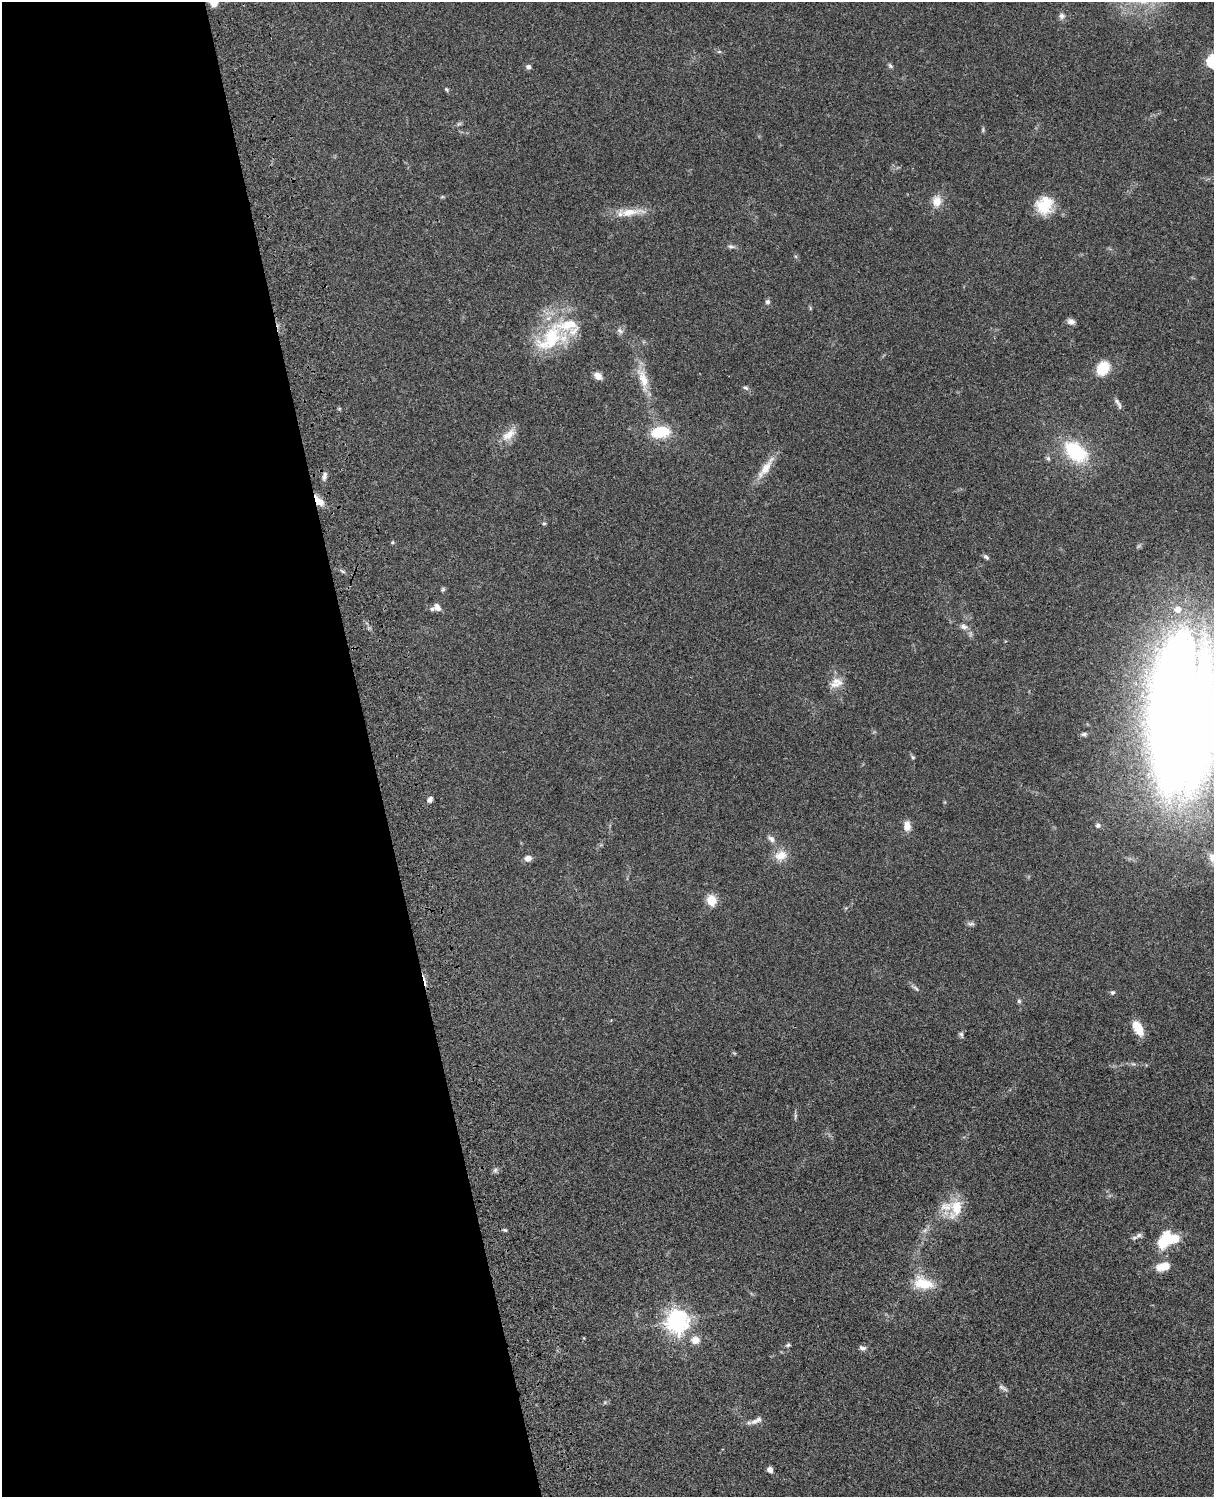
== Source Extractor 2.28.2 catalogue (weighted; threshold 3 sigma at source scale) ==
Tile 5 of 4 x 3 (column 1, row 2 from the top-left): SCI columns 121-1332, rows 1774-3268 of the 5088 x 4927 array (HDU 1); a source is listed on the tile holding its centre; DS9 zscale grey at full resolution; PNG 1216 x 1499 px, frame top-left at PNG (2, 2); no overlay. Shown black and unused: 31% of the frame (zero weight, under 3 of 4 exposures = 6% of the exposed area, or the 3 px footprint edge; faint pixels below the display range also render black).
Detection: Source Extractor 2.28.2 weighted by HDU 2 'WHT'; one run over the whole footprint, this tile lists its part. Background 0.0801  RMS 0.0058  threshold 0.0261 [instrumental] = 3 sigma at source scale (4.5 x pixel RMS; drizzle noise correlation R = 1.50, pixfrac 1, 0.05/0.05 arcsec/px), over >= 5 px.
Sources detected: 76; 1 too faint to see at this stretch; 1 cosmic-ray / hot-pixel residue — not listed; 5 inside a brighter listed object's ellipse — not listed separately; the other 69 listed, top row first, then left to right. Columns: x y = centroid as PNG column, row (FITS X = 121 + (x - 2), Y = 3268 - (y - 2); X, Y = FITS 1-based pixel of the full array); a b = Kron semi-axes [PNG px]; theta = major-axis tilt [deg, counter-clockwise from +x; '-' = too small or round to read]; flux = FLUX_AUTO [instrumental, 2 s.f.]
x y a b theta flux
214 2 10 9 - 5.1
1062 16 9 8 - 2.1
719 52 6 4 1 0.79
1213 61 6 6 - 76
890 66 7 5 -50 1.1
528 67 6 6 - 1.6
446 89 5 4 - 0.78
459 124 8 4 36 1.1
983 130 7 4 -90 0.79
442 197 6 4 18 0.62
937 201 15 12 80 6
1044 205 21 19 58 16
630 212 38 10 7 11
731 246 9 5 -6 1.5
767 302 6 6 - 1.3
1071 321 10 7 -13 2.4
620 331 10 7 -28 1.8
550 339 52 28 44 42
1103 368 11 8 59 22
598 376 10 7 -39 3.6
643 378 29 11 -69 11
746 388 8 5 -28 1.2
1117 401 12 5 -55 2
660 432 15 9 10 25
509 435 23 11 40 7.5
1075 452 28 17 -39 35
1048 458 7 5 -68 1.1
766 468 38 9 55 8.8
324 476 12 5 74 2.1
319 501 14 7 -47 5.9
544 523 5 4 - 0.75
392 542 5 4 - 0.73
986 557 8 5 -33 1.2
443 589 7 4 54 0.89
437 607 9 7 -62 3.1
963 627 10 7 -8 2.4
837 681 18 9 -17 5.1
1181 714 124 52 89 1300
1084 734 8 5 9 1.1
913 757 6 4 -66 0.88
430 799 7 6 - 1.9
1098 825 5 5 - 1.8
907 826 13 8 -88 4.3
771 839 10 7 -44 2.4
781 855 17 13 18 7.4
528 858 7 6 - 3.1
1213 858 17 11 -45 7
711 900 6 5 - 29
971 924 11 5 -2 1.4
916 988 11 4 -42 1.4
1113 992 6 5 - 1.1
1019 1001 5 5 - 0.95
611 1020 3 3 - 0.38
1138 1028 18 9 -62 10
961 1034 7 6 - 1.3
495 1170 7 5 47 1.4
956 1208 29 17 72 14
505 1230 5 4 - 0.81
1139 1235 12 6 28 1.9
1167 1240 23 14 23 25
1163 1266 14 8 13 9.8
923 1283 27 16 -13 14
677 1321 8 7 - 440
695 1340 11 10 - 4.8
788 1345 7 4 11 0.94
862 1348 10 5 -13 1.7
1003 1388 15 5 -32 1.6
756 1420 18 6 25 3.2
770 1470 6 5 - 2.8
Overlapping masked pixels (flux is a lower limit): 1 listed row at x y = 319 501
Isophote crosses this tile's border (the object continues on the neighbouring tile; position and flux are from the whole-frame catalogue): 4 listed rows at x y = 214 2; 1213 61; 1181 714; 1213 858